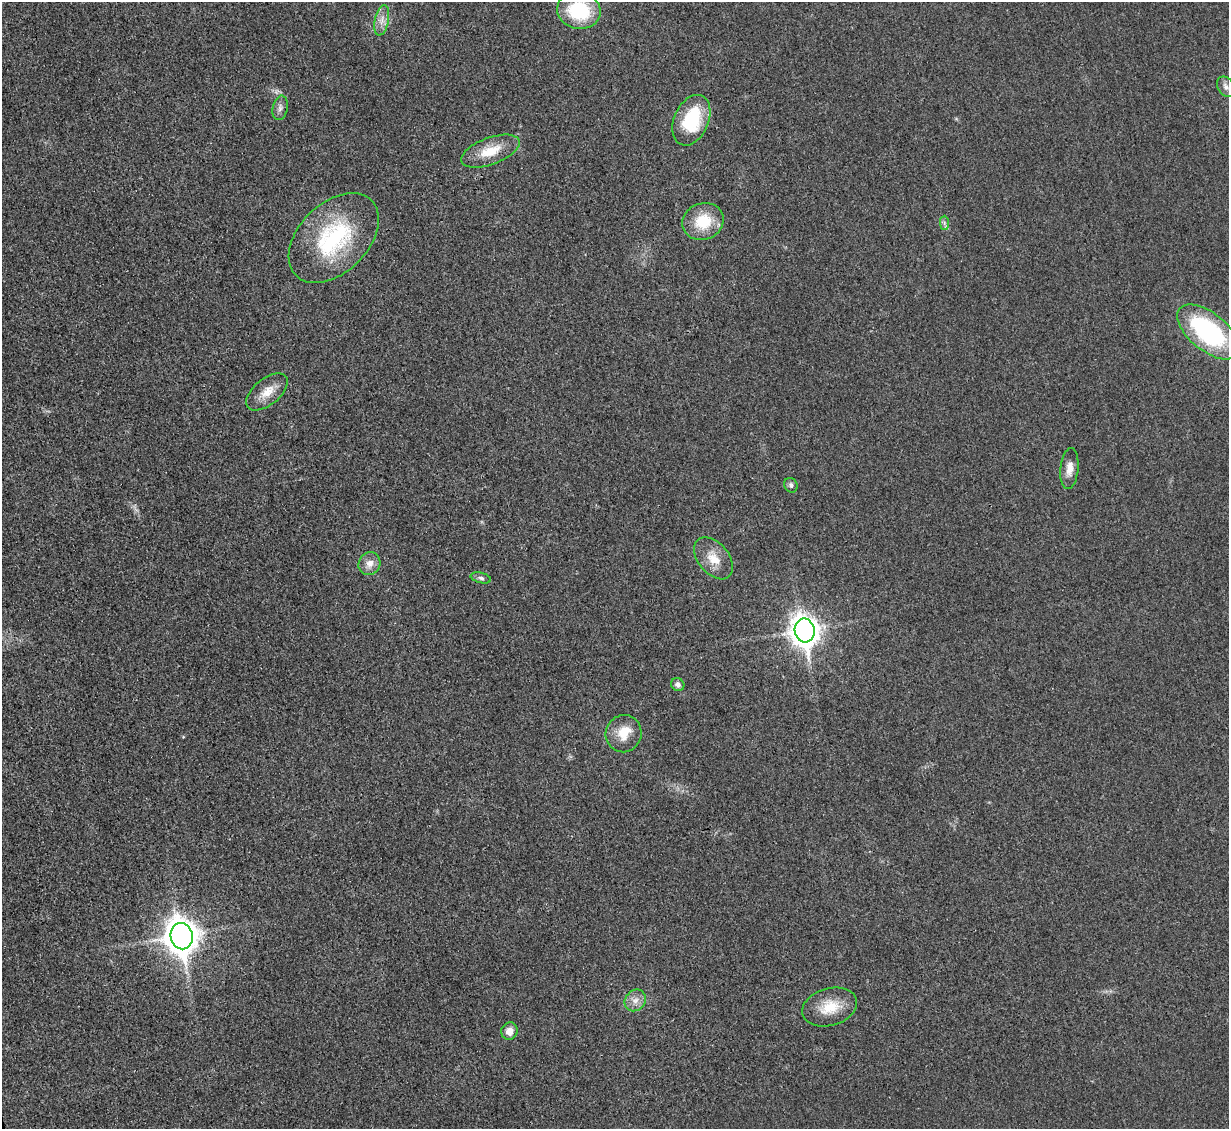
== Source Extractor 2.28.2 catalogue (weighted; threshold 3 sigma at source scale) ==
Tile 7 of 4 x 4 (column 3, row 2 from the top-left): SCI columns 2473-3699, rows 2521-3647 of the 4954 x 4926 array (HDU 1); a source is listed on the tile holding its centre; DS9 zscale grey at full resolution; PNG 1231 x 1131 px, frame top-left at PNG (2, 2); each listed source drawn as its Kron ellipse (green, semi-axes under 4 px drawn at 4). Shown black and unused: <1% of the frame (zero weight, under 3 of 4 exposures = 2% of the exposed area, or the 3 px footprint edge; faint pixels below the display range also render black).
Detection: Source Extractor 2.28.2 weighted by HDU 2 'WHT'; one run over the whole footprint, this tile lists its part. Background 0.021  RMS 0.0049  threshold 0.0221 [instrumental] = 3 sigma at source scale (4.5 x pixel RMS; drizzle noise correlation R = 1.50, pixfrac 1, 0.05/0.05 arcsec/px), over >= 5 px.
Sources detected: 24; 1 inside a brighter listed object's ellipse — not listed separately; the other 23 listed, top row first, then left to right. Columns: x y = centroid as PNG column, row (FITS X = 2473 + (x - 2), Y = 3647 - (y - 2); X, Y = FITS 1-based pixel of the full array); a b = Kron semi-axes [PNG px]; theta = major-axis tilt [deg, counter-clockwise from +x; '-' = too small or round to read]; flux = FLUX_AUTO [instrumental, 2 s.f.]
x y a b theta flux
579 11 22 18 -12 33
382 20 15 7 78 4
1226 87 11 8 -57 2.5
280 108 12 7 77 2.4
691 120 26 17 67 29
490 151 31 13 20 13
703 221 21 18 21 17
944 223 7 4 -90 1.2
334 238 53 34 45 56
1208 332 37 19 -39 75
267 392 24 13 39 8.7
1069 469 20 9 84 5.2
791 485 7 6 - 1.5
713 558 24 15 -50 9.6
369 564 12 10 59 4.4
481 578 10 5 -13 1.4
805 630 12 10 -78 640
678 685 7 6 - 2.1
624 734 19 18 - 9.5
182 936 13 11 -79 890
635 1000 11 10 - 4
830 1007 28 18 16 14
509 1031 9 8 - 4.3
Isophote crosses this tile's border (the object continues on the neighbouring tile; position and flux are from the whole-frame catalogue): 1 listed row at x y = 579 11